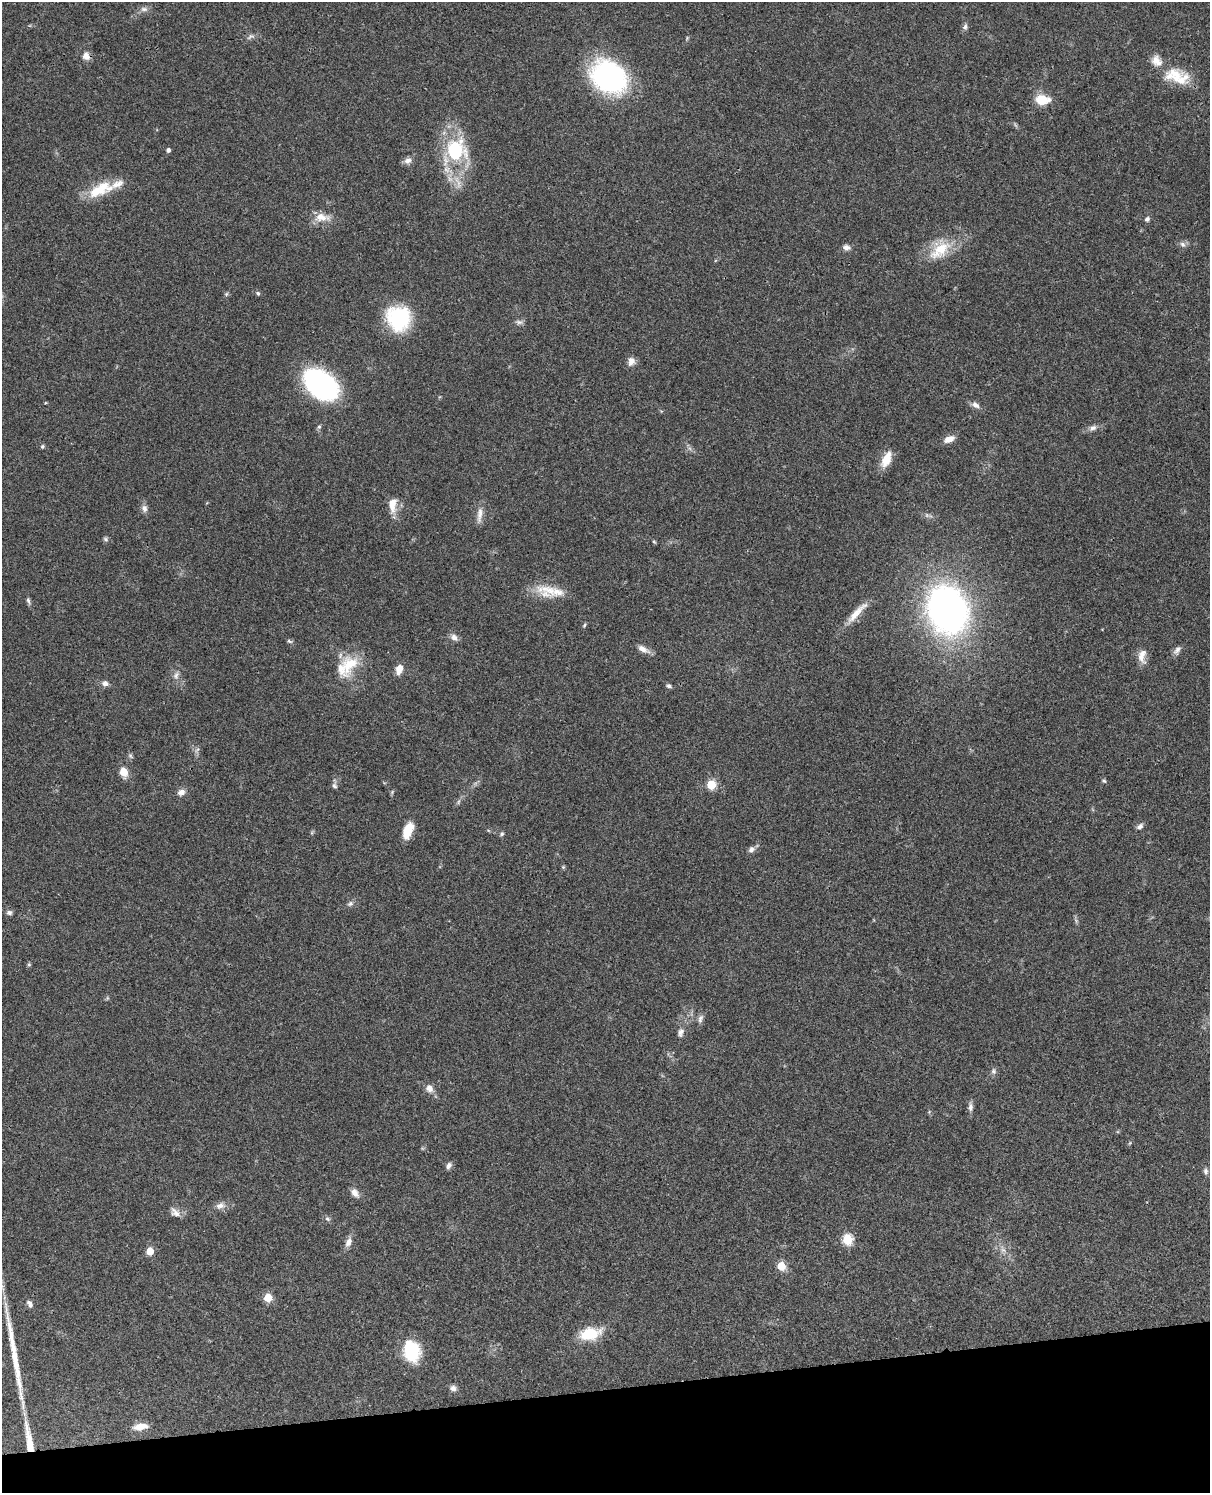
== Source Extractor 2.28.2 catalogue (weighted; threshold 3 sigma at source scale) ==
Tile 10 of 4 x 3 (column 2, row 3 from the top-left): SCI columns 1329-2536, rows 284-1774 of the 5072 x 4926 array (HDU 1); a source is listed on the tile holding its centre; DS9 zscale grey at full resolution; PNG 1212 x 1495 px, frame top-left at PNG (2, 2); no overlay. Shown black and unused: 7% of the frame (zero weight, under 3 of 4 exposures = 6% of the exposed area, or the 3 px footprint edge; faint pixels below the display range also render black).
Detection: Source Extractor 2.28.2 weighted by HDU 2 'WHT'; one run over the whole footprint, this tile lists its part. Background 0.0831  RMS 0.0061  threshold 0.0275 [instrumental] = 3 sigma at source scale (4.5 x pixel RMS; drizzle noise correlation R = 1.50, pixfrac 1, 0.05/0.05 arcsec/px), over >= 5 px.
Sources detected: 99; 1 long thin detection or spike segment (spike, bleed or trail) — not listed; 5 inside a brighter listed object's ellipse — not listed separately; the other 93 listed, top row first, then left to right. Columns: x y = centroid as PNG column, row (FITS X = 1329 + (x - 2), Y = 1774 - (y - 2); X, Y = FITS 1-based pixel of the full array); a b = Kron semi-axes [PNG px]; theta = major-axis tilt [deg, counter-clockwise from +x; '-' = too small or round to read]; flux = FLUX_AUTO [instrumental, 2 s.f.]
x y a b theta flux
144 9 11 7 -1 2.6
965 27 10 6 76 1.8
250 37 11 3 32 1.4
86 56 11 9 -66 4.2
1175 75 27 21 -13 17
609 77 37 29 -36 110
1042 100 14 10 -1 14
168 150 4 4 - 1.8
455 150 28 23 50 46
408 160 10 8 36 3.2
458 182 25 7 -67 7.4
100 190 34 14 25 21
322 217 25 11 -5 8.4
1147 219 6 6 - 1.8
1183 244 9 7 -45 2.2
847 247 10 7 -11 2.7
940 249 34 20 48 22
258 293 6 5 - 1.1
226 294 6 5 - 0.97
398 318 28 26 -60 42
519 322 11 6 -1 2
631 361 11 9 74 3.8
321 384 25 16 -37 150
45 403 4 3 - 0.51
975 405 12 7 -32 3
319 427 6 5 - 1.2
1093 428 11 7 26 2.8
949 439 13 7 21 5.1
42 446 5 5 - 0.95
886 459 18 9 65 11
393 505 20 10 88 8.3
144 508 10 8 -70 2.7
480 515 24 7 83 4.9
106 539 7 6 - 1.3
654 542 6 4 -45 0.68
548 590 33 20 -5 15
28 601 11 5 -72 1.6
947 610 36 29 -71 300
857 613 39 8 47 9.5
584 625 8 4 71 0.81
454 637 10 8 -42 3.1
289 641 8 5 -20 1.1
643 649 17 7 -27 4.2
1177 650 13 7 57 2.7
1142 656 19 10 87 6
350 664 32 22 66 21
399 669 12 7 73 5.8
176 675 11 7 73 2.8
105 683 8 7 - 2.7
669 686 7 5 -18 1.5
197 750 10 4 58 1.5
130 756 8 5 -51 1.2
123 772 11 9 -64 6.5
1104 781 6 5 - 0.95
334 785 14 6 88 2
711 785 5 5 - 25
181 792 10 8 26 3.2
392 792 6 4 49 0.82
458 802 8 3 71 1.1
1140 826 10 7 39 2.1
408 830 18 9 67 11
502 834 6 5 - 1.1
751 849 9 7 39 2.4
563 867 5 4 - 0.74
350 904 8 6 26 1.8
9 913 7 6 - 1.7
1076 921 7 4 -57 1.1
29 964 6 5 - 0.85
107 998 6 3 72 0.73
700 1019 12 6 76 2.4
681 1032 13 8 75 3
993 1071 9 7 -90 1.9
429 1088 11 9 -49 4.3
970 1107 13 6 -86 2.5
929 1112 6 3 20 0.64
449 1166 8 6 59 2.4
1206 1171 8 6 -80 1.8
355 1193 13 8 -53 4
220 1206 14 8 13 3.9
175 1212 16 9 -37 3.9
327 1219 7 6 - 1.4
847 1239 6 5 - 43
348 1242 13 8 65 3.9
1003 1250 11 6 -68 3
150 1251 5 5 - 16
781 1266 5 5 - 23
268 1298 5 5 - 21
30 1304 11 6 -57 2.4
590 1334 26 14 12 19
412 1351 22 16 -75 28
453 1388 9 7 -27 2.4
141 1426 19 8 7 7.2
29 1439 44 7 -80 16
Overlapping masked pixels (flux is a lower limit): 2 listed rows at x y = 86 56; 29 1439